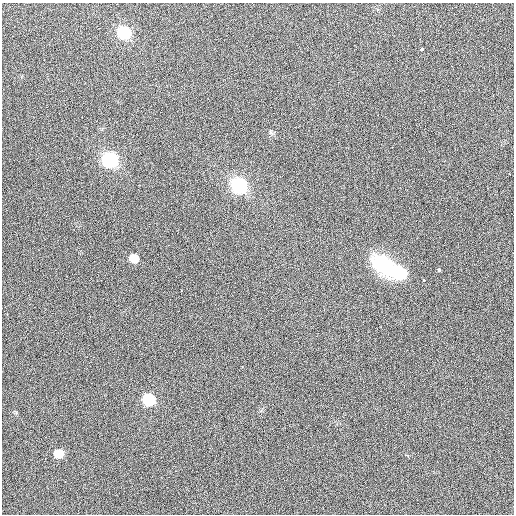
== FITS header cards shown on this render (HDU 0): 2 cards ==
NAXIS1  =                  512 / Axis length
NAXIS2  =                  512 / Axis length

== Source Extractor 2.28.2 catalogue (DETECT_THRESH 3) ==
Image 512 x 512 px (HDU 0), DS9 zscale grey, 1 PNG px = 1 image px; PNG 516 x 516 px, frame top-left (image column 1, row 512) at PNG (2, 3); no overlay
Background 418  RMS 1.9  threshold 5.57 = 3 sigma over >= 5 px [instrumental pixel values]
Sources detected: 13; all 13 listed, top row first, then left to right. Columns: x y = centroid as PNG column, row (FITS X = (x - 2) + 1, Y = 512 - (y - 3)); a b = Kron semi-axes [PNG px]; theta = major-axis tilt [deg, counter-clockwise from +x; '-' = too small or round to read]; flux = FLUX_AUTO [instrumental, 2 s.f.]
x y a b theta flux
124 32 9 8 - 12000
422 49 3 3 - 540
110 160 8 8 - 25000
239 185 9 8 - 27000
134 258 7 6 - 2000
384 265 28 17 -34 6300
439 270 3 3 - 760
401 273 11 9 -6 4500
423 280 3 2 - 150
324 310 3 2 - 580
149 399 8 7 - 8400
59 453 7 6 - 2700
175 471 2 2 - 100